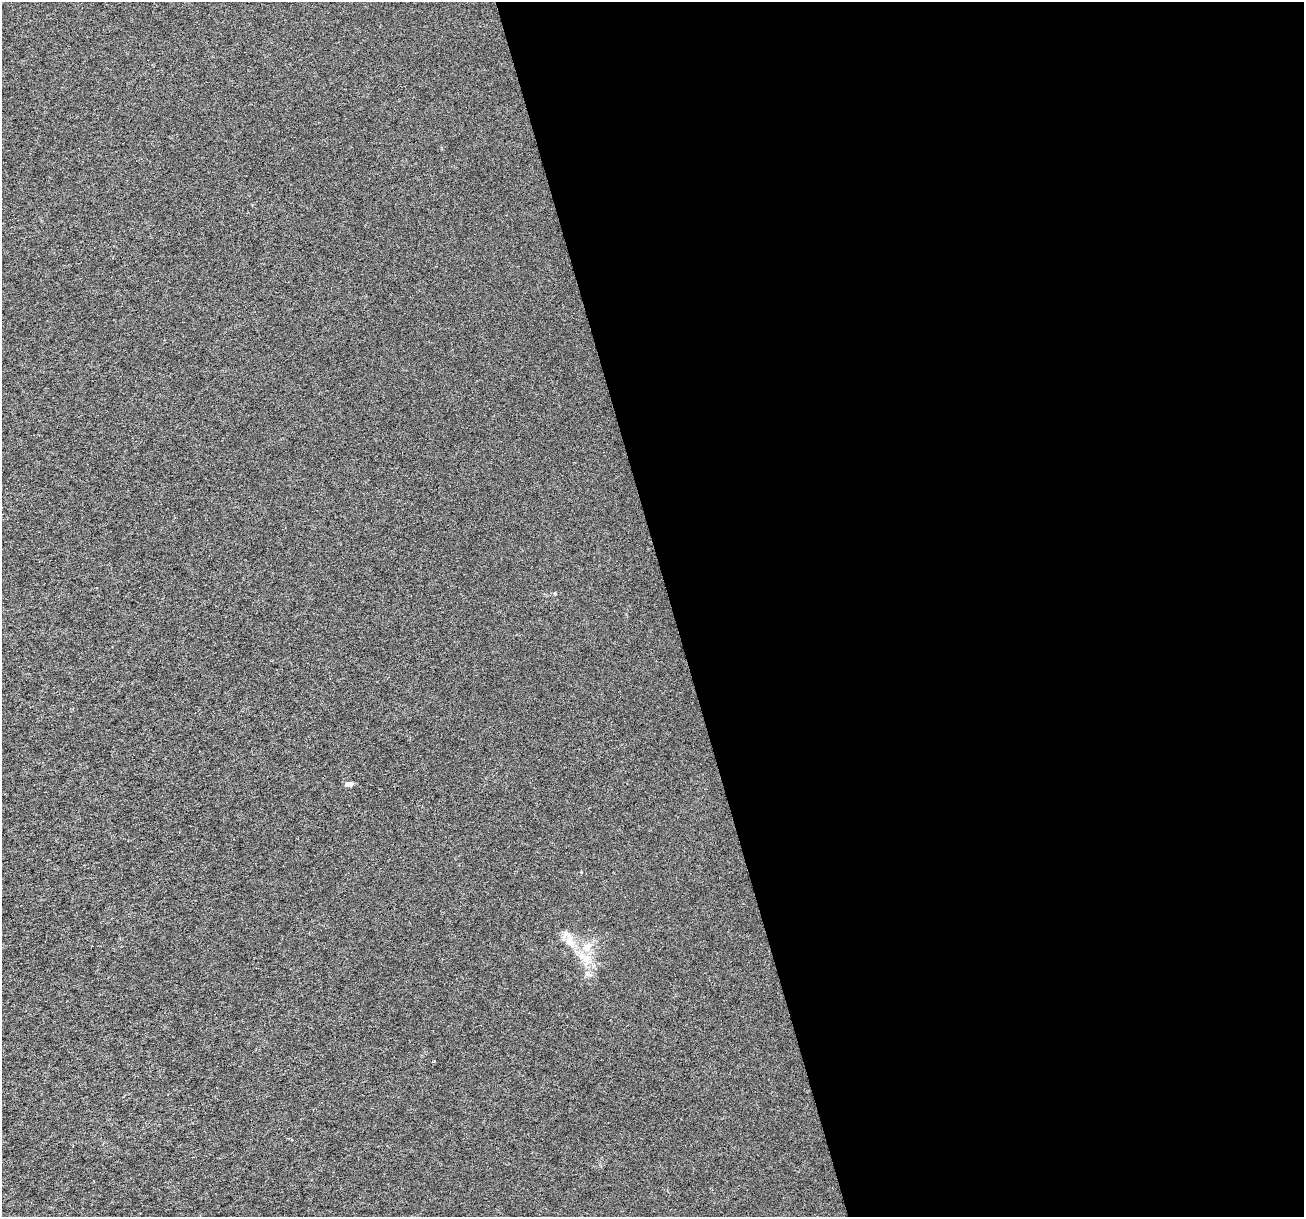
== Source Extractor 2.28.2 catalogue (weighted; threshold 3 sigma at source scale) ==
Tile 8 of 4 x 4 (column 4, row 2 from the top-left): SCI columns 3909-5210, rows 2532-3746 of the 5212 x 5013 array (HDU 1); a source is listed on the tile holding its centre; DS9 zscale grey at full resolution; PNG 1306 x 1219 px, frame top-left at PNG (2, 2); no overlay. Shown black and unused: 49% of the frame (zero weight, under 3 of 6 exposures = <1% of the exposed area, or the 3 px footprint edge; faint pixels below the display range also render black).
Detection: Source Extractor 2.28.2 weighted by HDU 2 'WHT'; one run over the whole footprint, this tile lists its part. Background 3.49e-05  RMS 0.0018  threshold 0.00726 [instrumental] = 3 sigma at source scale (4.09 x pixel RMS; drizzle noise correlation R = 1.36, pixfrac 0.8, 0.0396/0.0396 arcsec/px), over >= 5 px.
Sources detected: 4; all 4 listed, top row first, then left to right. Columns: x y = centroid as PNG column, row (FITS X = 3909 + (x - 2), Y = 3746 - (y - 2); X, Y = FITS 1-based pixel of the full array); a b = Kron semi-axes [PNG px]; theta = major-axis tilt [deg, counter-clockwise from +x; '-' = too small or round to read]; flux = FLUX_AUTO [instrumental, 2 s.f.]
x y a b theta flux
349 784 11 6 -3 0.53
570 942 17 10 -44 1.9
587 947 18 10 39 2.1
586 959 14 8 -60 1.6